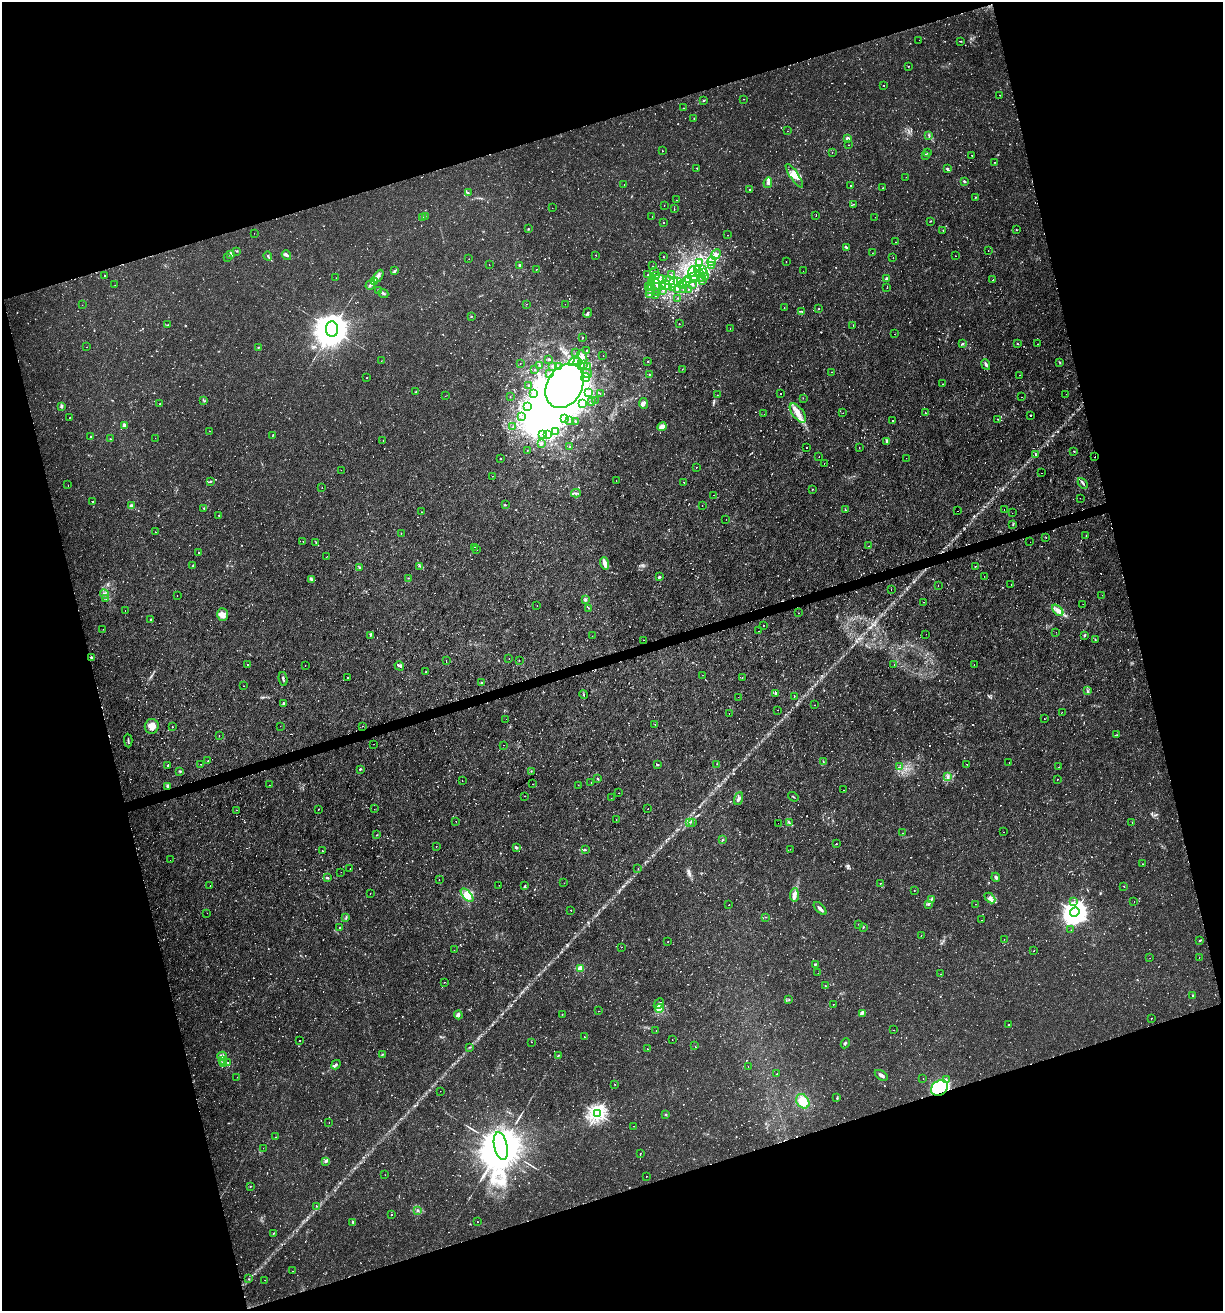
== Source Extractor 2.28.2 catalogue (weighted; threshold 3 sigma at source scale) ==
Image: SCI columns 55-4938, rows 3-5236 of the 5044 x 5237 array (HDU 1 of 3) = the unmasked area's bounding box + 8 px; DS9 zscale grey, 4 x 4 block average (1 PNG px = mean of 4 x 4 image px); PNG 1225 x 1313 px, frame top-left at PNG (2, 2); each listed source drawn as its Kron ellipse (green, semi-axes under 4 px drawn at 4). Shown black and unused: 35% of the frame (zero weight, under 2 of 3 exposures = <1% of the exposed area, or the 3 px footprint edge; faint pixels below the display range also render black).
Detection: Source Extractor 2.28.2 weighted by HDU 2 'WHT'. Background 0.01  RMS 0.0013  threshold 0.0059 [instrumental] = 3 sigma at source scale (4.5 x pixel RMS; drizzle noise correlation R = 1.50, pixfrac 1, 0.0396/0.0396 arcsec/px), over >= 5 px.
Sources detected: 1496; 27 too faint to see at this stretch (4 x 4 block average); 31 inside a brighter object's white glare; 58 cosmic-ray / hot-pixel residue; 4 long thin detections or spike segments (spike, bleed or trail) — neither listed nor drawn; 28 coinciding with a brighter row at this scale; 53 inside a brighter listed object's ellipse — not listed separately; of the other 1295, all 500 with FLUX_AUTO >= 0.312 (the completeness limit of this list) listed and drawn (795 fainter detections not listed), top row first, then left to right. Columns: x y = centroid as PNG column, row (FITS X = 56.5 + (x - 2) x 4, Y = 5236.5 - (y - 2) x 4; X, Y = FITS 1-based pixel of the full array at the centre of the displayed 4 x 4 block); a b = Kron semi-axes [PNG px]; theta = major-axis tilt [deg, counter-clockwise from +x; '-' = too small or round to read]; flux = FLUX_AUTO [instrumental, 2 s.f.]
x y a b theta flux
919 40 2 2 - 0.35
961 41 2 2 - 0.42
908 66 2 2 - 0.35
883 85 2 2 - 1.7
999 95 2 2 - 0.46
743 99 2 2 - 0.5
703 100 2 2 - 0.51
684 108 2 2 - 0.51
694 118 2 2 - 0.45
787 131 2 2 - 0.31
929 135 2 2 - 0.41
847 138 2 2 - 12
849 145 2 2 - 0.33
662 151 2 2 - 1.3
832 153 2 2 - 0.38
928 153 2 2 - 0.45
926 155 3 2 - 1.3
972 155 2 2 - 0.42
995 162 2 2 - 0.43
697 168 2 2 - 0.69
947 168 3 2 - 0.75
794 176 14 3 -56 5.1
906 177 2 2 - 0.37
964 181 3 2 - 0.98
768 183 5 3 - 2.1
624 184 2 2 - 0.64
851 185 2 2 - 0.52
882 188 2 2 - 0.44
749 189 2 2 - 0.5
468 193 3 2 - 0.65
976 197 2 2 - 0.35
676 200 2 2 - 0.32
854 204 2 2 - 0.58
664 205 2 2 - 0.35
552 208 2 2 - 0.41
674 209 3 2 - 0.46
425 216 2 2 - 0.54
816 216 2 2 - 0.43
652 217 2 2 - 0.38
875 217 2 2 - 0.49
423 218 3 2 - 0.53
931 221 2 2 - 0.4
664 223 2 2 - 0.49
528 229 2 2 - 0.58
943 230 2 2 - 0.68
1016 230 3 2 - 0.39
254 233 2 2 - 0.77
728 235 2 2 - 0.37
896 242 2 2 - 0.43
846 247 4 2 - 0.98
988 250 2 2 - 0.81
237 251 2 2 - 0.47
872 253 2 2 - 0.35
231 254 4 3 - 2.7
716 254 5 4 - 4.2
286 255 5 3 - 1.9
596 255 2 2 - 0.51
268 256 5 2 - 1.1
955 256 2 2 - 0.36
227 257 2 2 - 0.52
663 257 2 2 - 0.78
893 257 2 2 - 0.56
469 259 2 2 - 0.4
712 261 5 3 - 2.3
786 261 2 2 - 0.42
699 263 4 3 - 1.5
489 264 2 2 - 0.33
520 265 2 2 - 1.9
652 266 2 2 - 0.33
711 266 3 2 - 0.55
536 269 2 2 - 0.7
703 269 3 2 - 0.63
698 270 2 2 - 0.78
395 271 3 2 - 1.2
654 271 2 2 - 0.95
692 271 5 3 - 3
803 271 2 2 - 0.4
703 272 2 2 - 0.6
699 274 3 2 - 0.93
104 275 2 2 - 1.4
648 275 2 2 - 0.87
656 275 3 2 - 0.8
672 275 2 2 - 0.47
378 276 7 3 60 2.7
694 276 4 3 - 3.5
702 277 3 2 - 0.67
705 277 2 2 - 0.45
336 278 2 2 - 0.5
658 279 8 4 4 4.4
887 279 2 2 - 7.1
688 280 3 2 - 1.4
694 280 3 2 - 1.2
702 280 3 2 - 0.53
993 280 2 2 - 0.7
374 281 3 3 - 1.6
669 281 6 2 -27 2.2
678 281 3 2 - 0.95
686 281 2 2 - 14
674 282 5 3 - 3.2
652 283 2 2 - 1.2
657 284 5 4 - 5.6
692 284 3 2 - 0.9
115 285 2 2 - 0.72
370 285 5 2 - 1.6
666 285 6 2 -38 2.2
683 285 2 2 - 0.38
649 286 3 2 - 1.5
651 287 3 2 - 0.59
663 287 3 2 - 1.5
672 288 2 2 - 0.72
887 288 2 2 - 0.35
684 289 2 2 - 0.84
688 289 2 2 - 0.46
378 290 2 2 - 0.5
649 290 2 2 - 0.45
663 290 2 2 - 0.41
677 290 2 2 - 0.39
383 293 5 2 - 1.6
658 293 2 2 - 0.71
650 294 2 2 - 1.9
655 296 2 2 - 1.4
678 298 2 2 - 0.78
527 304 2 2 - 0.57
565 304 2 2 - 0.31
82 305 2 2 - 0.36
784 308 2 2 - 0.32
819 309 2 2 - 0.53
802 311 3 2 - 0.6
588 313 5 2 - 1.1
471 316 2 2 - 0.86
679 324 2 2 - 0.77
168 325 3 2 - 0.89
853 326 2 2 - 0.68
332 329 7 6 - 2600
730 329 2 2 - 0.47
894 334 2 2 - 0.34
583 337 2 2 - 0.88
1017 343 3 2 - 0.42
962 344 3 2 - 0.88
1037 344 2 2 - 0.38
87 347 2 2 - 0.37
258 347 2 2 - 0.46
587 350 2 2 - 1
576 353 2 2 - 0.62
603 355 2 2 - 0.45
582 357 7 4 -68 3.6
549 359 2 2 - 2.5
381 361 2 2 - 0.35
574 361 6 3 33 2.7
648 361 2 2 - 1.2
577 362 4 2 - 1.9
1060 362 3 2 - 0.5
520 363 2 2 - 0.79
986 364 5 2 - 2.1
540 365 2 2 - 0.4
584 365 2 2 - 0.62
553 366 2 2 - 4.6
558 366 2 2 - 0.61
587 367 3 2 - 1.4
682 369 2 2 - 0.51
535 370 2 2 - 0.35
832 372 2 2 - 0.36
587 373 5 2 - 1.4
550 374 2 2 - 0.99
649 374 2 2 - 0.53
1020 375 2 2 - 0.33
367 378 2 2 - 0.49
586 378 4 3 - 1.8
943 384 2 2 - 0.49
529 385 2 2 - 2.9
565 386 23 17 60 1100
416 392 2 2 - 3.6
533 393 3 2 - 1
588 393 2 2 - 1.1
600 393 2 2 - 0.38
781 394 2 2 - 0.77
1066 394 2 2 - 0.43
717 395 2 2 - 0.35
445 396 2 2 - 0.53
510 396 2 2 - 0.5
1022 397 2 2 - 0.54
803 398 2 2 - 0.82
595 400 2 2 - 0.38
204 401 2 2 - 0.5
591 402 2 2 - 0.77
644 403 5 2 - 1.5
160 404 2 2 - 1.4
582 404 2 2 - 0.91
61 406 4 2 - 1.2
527 407 4 3 - 2.3
798 413 11 5 -53 7.2
843 413 2 2 - 0.41
925 413 2 2 - 1.1
764 414 2 2 - 0.39
1031 415 2 2 - 1
521 416 2 2 - 0.43
70 417 2 2 - 0.32
564 418 2 2 - 0.49
998 419 2 2 - 0.38
569 421 2 2 - 0.86
575 421 2 2 - 1
892 421 2 2 - 5.6
124 425 4 2 - 3.6
513 427 2 2 - 0.38
662 427 4 3 - 6.7
209 431 2 2 - 0.33
556 432 2 2 - 0.74
543 434 2 2 - 0.96
273 435 2 2 - 0.33
548 435 2 2 - 1
91 436 2 2 - 0.58
155 438 2 2 - 0.39
111 439 2 2 - 0.4
383 440 2 2 - 0.33
887 441 3 2 - 0.74
541 444 2 2 - 2.8
570 447 2 2 - 0.59
806 448 2 2 - 0.31
859 448 2 2 - 0.63
527 450 2 2 - 0.48
1074 451 3 2 - 0.39
1036 455 4 2 - 0.59
819 457 2 2 - 0.46
1094 457 2 2 - 0.85
906 458 2 2 - 0.34
500 459 2 2 - 0.87
824 464 2 2 - 0.72
696 467 2 2 - 0.82
341 470 2 2 - 0.63
1041 473 2 2 - 0.71
492 476 2 2 - 0.49
211 481 4 2 - 0.75
616 481 2 2 - 0.95
684 482 2 2 - 0.4
1083 483 6 2 -49 1.5
68 485 2 2 - 0.38
322 488 2 2 - 0.38
813 489 2 2 - 0.33
576 493 5 2 - 1.3
714 495 2 2 - 0.4
1080 498 2 2 - 0.36
93 502 2 2 - 0.37
505 505 3 2 - 0.43
131 506 2 2 - 13
702 506 2 2 - 0.81
204 508 2 2 - 0.45
1004 509 2 2 - 0.34
845 510 2 2 - 0.96
957 511 2 2 - 0.36
421 512 2 2 - 0.81
1012 513 2 2 - 0.34
219 516 2 2 - 0.34
726 519 2 2 - 0.34
1013 524 2 2 - 0.36
156 532 2 2 - 0.47
401 533 2 2 - 0.38
1086 536 2 2 - 0.63
1046 538 2 2 - 0.72
303 541 2 2 - 0.45
1030 542 2 2 - 0.4
316 543 2 2 - 0.44
869 546 2 2 - 0.49
475 547 2 2 - 0.43
477 550 2 2 - 1.1
198 553 2 2 - 2.3
327 557 2 2 - 1.2
605 563 6 2 -71 7.4
193 566 3 2 - 0.41
420 566 2 2 - 0.51
975 566 2 2 - 0.42
360 567 2 2 - 0.39
984 576 2 2 - 0.5
659 577 3 2 - 1.2
408 578 2 2 - 0.82
312 579 3 2 - 1.4
1011 584 2 2 - 2.4
938 585 2 2 - 0.34
891 589 2 2 - 0.35
104 594 5 3 - 1.8
1102 595 2 2 - 0.91
177 596 2 2 - 0.4
106 598 2 2 - 0.44
585 600 3 2 - 1.2
924 602 2 2 - 0.52
1083 604 2 2 - 0.42
537 605 2 2 - 0.49
589 608 2 2 - 0.34
1058 610 7 3 -48 2.9
125 611 2 2 - 0.76
798 613 2 2 - 0.4
222 614 6 5 - 5.5
150 619 2 2 - 0.42
763 625 2 2 - 1
103 629 2 2 - 0.75
759 631 2 2 - 0.76
1056 632 2 2 - 0.39
926 634 2 2 - 0.34
370 635 3 2 - 0.65
1084 635 2 2 - 1.5
592 636 2 2 - 0.39
1095 639 2 2 - 0.52
644 640 2 2 - 0.35
91 657 2 2 - 2
509 658 2 2 - 0.32
446 660 2 2 - 0.42
519 660 2 2 - 0.33
247 664 2 2 - 0.46
974 664 2 2 - 0.68
894 665 2 2 - 0.38
305 666 2 2 - 0.38
399 666 5 2 - 1.3
425 672 2 2 - 0.44
702 675 2 2 - 0.33
742 677 2 2 - 0.9
347 678 2 2 - 0.67
283 679 7 2 -78 1.3
482 683 2 2 - 0.5
244 686 2 2 - 0.69
1087 691 3 2 - 0.98
776 693 2 2 - 2.5
584 695 4 2 - 0.73
738 697 2 2 - 0.33
794 697 2 2 - 0.59
284 703 2 2 - 6.2
815 705 2 2 - 0.71
777 710 2 2 - 0.68
1062 712 2 2 - 0.4
729 713 2 2 - 0.44
506 719 2 2 - 0.58
1044 719 2 2 - 0.37
655 724 2 2 - 0.32
152 726 7 7 - 7.8
280 726 2 2 - 0.48
362 726 2 2 - 0.46
172 727 2 2 - 0.73
1117 735 2 2 - 0.38
219 736 2 2 - 0.61
128 740 7 2 -87 1
374 744 2 2 - 0.43
503 745 2 2 - 0.58
208 760 2 2 - 0.62
823 762 4 2 - 0.7
1009 762 2 2 - 0.42
201 764 2 2 - 0.6
657 764 3 2 - 0.82
717 764 2 2 - 0.54
967 764 2 2 - 0.79
168 765 3 2 - 0.77
899 767 2 2 - 0.34
1058 767 2 2 - 0.48
360 769 2 2 - 0.86
180 771 3 2 - 0.83
531 771 2 2 - 0.4
948 776 4 2 - 0.98
598 779 3 2 - 0.59
1057 779 2 2 - 0.86
462 781 2 2 - 0.5
591 783 2 2 - 0.55
532 784 2 2 - 0.43
269 785 2 2 - 0.48
578 785 2 2 - 0.46
168 786 2 2 - 0.4
844 790 2 2 - 0.43
619 793 2 2 - 0.75
524 796 2 2 - 0.38
793 797 5 2 - 0.63
611 798 2 2 - 0.46
738 799 6 3 69 2.1
318 809 2 2 - 0.79
374 809 2 2 - 0.33
648 809 2 2 - 1.2
236 810 2 2 - 0.61
616 820 2 2 - 0.53
456 821 2 2 - 0.44
1132 822 2 2 - 0.54
689 823 2 2 - 0.45
693 823 2 2 - 0.43
778 823 2 2 - 0.46
789 823 3 2 - 0.81
1004 832 2 2 - 0.42
902 833 2 2 - 0.44
377 835 2 2 - 0.35
722 840 2 2 - 0.4
836 844 2 2 - 0.47
436 847 2 2 - 0.45
516 847 3 3 - 1.1
790 849 2 2 - 0.37
585 850 3 2 - 0.59
322 851 2 2 - 0.35
170 860 2 2 - 0.31
1142 864 2 2 - 0.35
350 868 2 2 - 0.46
638 868 2 2 - 0.64
341 872 2 2 - 0.32
996 877 4 2 - 1.7
327 878 4 2 - 1
439 880 2 2 - 0.4
564 883 2 2 - 0.33
880 883 2 2 - 0.71
499 885 2 2 - 0.42
210 886 2 2 - 0.43
525 886 3 2 - 0.72
1124 886 2 2 - 0.39
914 890 2 2 - 0.37
370 894 2 2 - 0.37
467 895 8 4 -49 11
794 895 6 4 86 3.9
990 898 6 4 -44 3.1
932 899 4 2 - 0.86
1134 901 2 2 - 1.1
1074 902 2 2 - 0.54
976 904 2 2 - 0.35
729 905 2 2 - 0.65
929 905 2 2 - 0.33
820 909 8 2 -46 3.5
571 911 2 2 - 0.38
1075 912 5 4 - 710
207 913 2 2 - 0.53
765 917 2 2 - 0.34
346 918 3 2 - 0.65
981 920 2 2 - 0.42
858 924 2 2 - 0.55
340 927 3 2 - 0.52
863 927 4 2 - 0.61
1071 930 2 2 - 0.37
921 935 2 2 - 0.7
1004 939 2 2 - 0.34
1200 940 4 2 - 0.65
668 941 2 2 - 0.51
621 947 2 2 - 0.33
454 950 2 2 - 0.62
1034 951 2 2 - 0.37
1199 957 2 2 - 0.65
1150 958 2 2 - 0.34
815 964 3 2 - 0.7
580 968 2 2 - 37
818 973 2 2 - 0.43
941 974 2 2 - 1.4
444 982 2 2 - 0.41
825 986 2 2 - 0.61
1193 995 2 2 - 0.69
789 1000 2 2 - 0.32
659 1004 6 2 45 1.2
833 1004 2 2 - 0.32
660 1008 4 3 - 1.6
598 1011 2 2 - 0.5
862 1013 4 3 - 1.2
458 1015 4 4 - 1.8
562 1015 4 2 - 0.4
1151 1018 2 2 - 0.4
1009 1025 2 2 - 0.71
893 1030 2 2 - 0.32
656 1031 2 2 - 0.78
584 1037 2 2 - 0.46
672 1040 2 2 - 0.32
300 1041 2 2 - 0.88
531 1042 2 2 - 0.45
845 1043 5 2 - 1.3
695 1046 2 2 - 0.44
469 1047 2 2 - 0.53
647 1049 2 2 - 0.44
382 1054 4 2 - 0.55
558 1055 4 2 - 0.77
222 1056 4 3 - 4.3
223 1061 2 2 - 0.39
228 1062 2 2 - 0.39
223 1063 2 2 - 23
336 1065 5 2 - 1.6
748 1066 2 2 - 0.34
777 1074 2 2 - 0.51
881 1075 7 3 -33 2.9
237 1077 2 2 - 0.51
923 1079 2 2 - 0.6
946 1080 3 2 - 1.2
615 1084 2 2 - 0.43
939 1088 9 7 33 61
440 1091 2 2 - 0.64
837 1098 3 2 - 1.1
803 1101 8 6 -56 11
597 1113 3 2 - 310
665 1115 2 2 - 0.55
329 1122 2 2 - 0.67
633 1126 2 2 - 0.55
276 1137 2 2 - 0.53
501 1146 14 6 -78 7600
263 1148 2 2 - 0.56
640 1153 3 2 - 0.35
326 1161 4 4 - 1.6
385 1175 2 2 - 0.43
646 1176 2 2 - 0.55
250 1187 2 2 - 0.41
316 1206 2 2 - 0.47
417 1211 2 2 - 0.38
391 1215 2 2 - 0.95
353 1222 3 2 - 1.1
477 1222 2 2 - 0.36
273 1233 2 2 - 0.43
292 1271 2 2 - 0.39
249 1279 2 2 - 0.43
265 1280 2 2 - 0.5
Overlapping masked pixels (flux is a lower limit): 2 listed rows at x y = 1094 457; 939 1088
Diffuse or blended objects may show on this block-average render without a row.